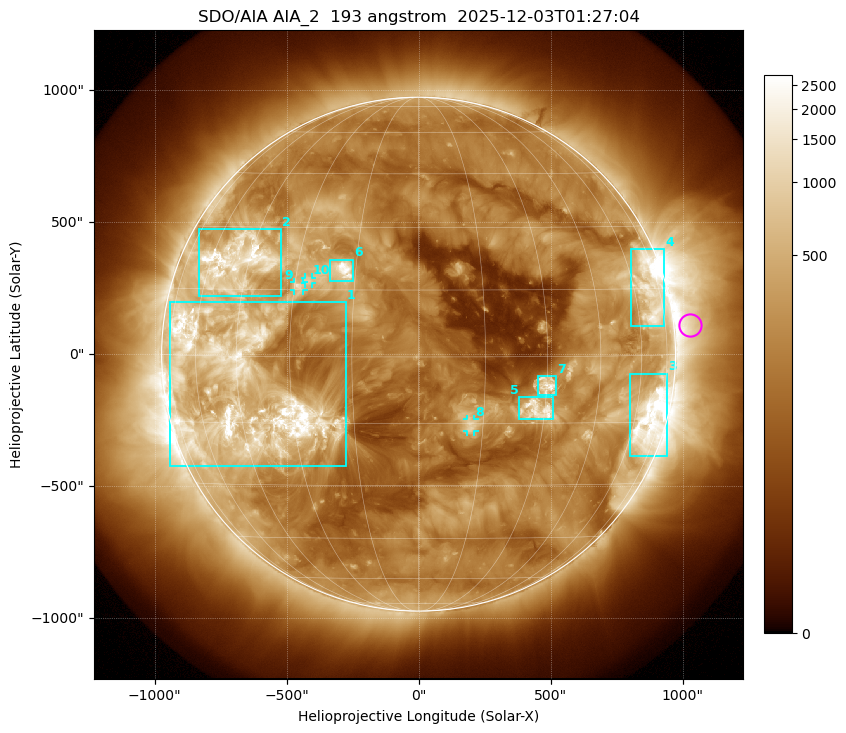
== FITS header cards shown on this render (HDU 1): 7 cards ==
TELESCOP= 'SDO/AIA '           / For AIA: SDO/AIA
INSTRUME= 'AIA_2   '           / For AIA: AIA_ATA1, AIA_ATA2, AIA_ATA3 or AIA_AT
WAVELNTH=                  193 / [angstrom] Wavelength
WAVEUNIT= 'angstrom'           / Wavelength unit: angstrom
DATE-OBS= '2025-12-03T01:27:04.835' / [ISO] Date when observation started; ISO 8
CTYPE1  = 'HPLN-TAN'           / CTYPE1: HPLN
CTYPE2  = 'HPLT-TAN'           / CTYPE2: HPLT

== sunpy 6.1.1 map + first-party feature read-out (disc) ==
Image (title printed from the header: SDO/AIA AIA_2  193 angstrom  2025-12-03T01:27:04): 1024 x 1024 px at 2.4 arcsec/px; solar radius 973 arcsec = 406 px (full disc in frame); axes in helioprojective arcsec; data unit not stated in the header (colour bar unlabelled)
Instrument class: DISC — disc imager (sunpy class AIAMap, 193 A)
Bright regions (active regions / flare kernels): reference = the median radial profile (limb darkening/brightening removed); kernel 9 px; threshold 5 sigma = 609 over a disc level ~207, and >= 1.15x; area >= 12 px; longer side >= 10 px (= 24 arcsec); searched inside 0.97 R_sun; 10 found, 10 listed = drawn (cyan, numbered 1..; 3 of them under ~33 arcsec drawn as corner ticks so the feature stays visible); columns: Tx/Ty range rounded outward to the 5 arcsec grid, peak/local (2 s.f.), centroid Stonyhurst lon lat
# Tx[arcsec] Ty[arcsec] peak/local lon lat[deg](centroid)
1 -945..-275 -425..200 15 -44 -7
2 -835..-520 220..475 15 -50 +21
3 800..940 -385..-75 14 +67 -14
4 805..930 105..400 10 +68 +15
5 380..510 -250..-160 8.6 +28 -12
6 -335..-245 275..360 18 -18 +20
7 450..520 -155..-85 13 +30 -6
8 185..210 -295..-245 5.9 +12 -15
9 -470..-435 240..275 6.1 -29 +16
10 -430..-405 265..290 5.9 -27 +17
Off-limb structures (1.02-1.3 R_sun): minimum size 162 px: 2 found; the strongest spans PA ~240..300 deg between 1.02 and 1.3 R_sun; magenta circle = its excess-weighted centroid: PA ~275 deg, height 1.06 R_sun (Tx ~1030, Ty ~110 arcsec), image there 3.4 x the reference